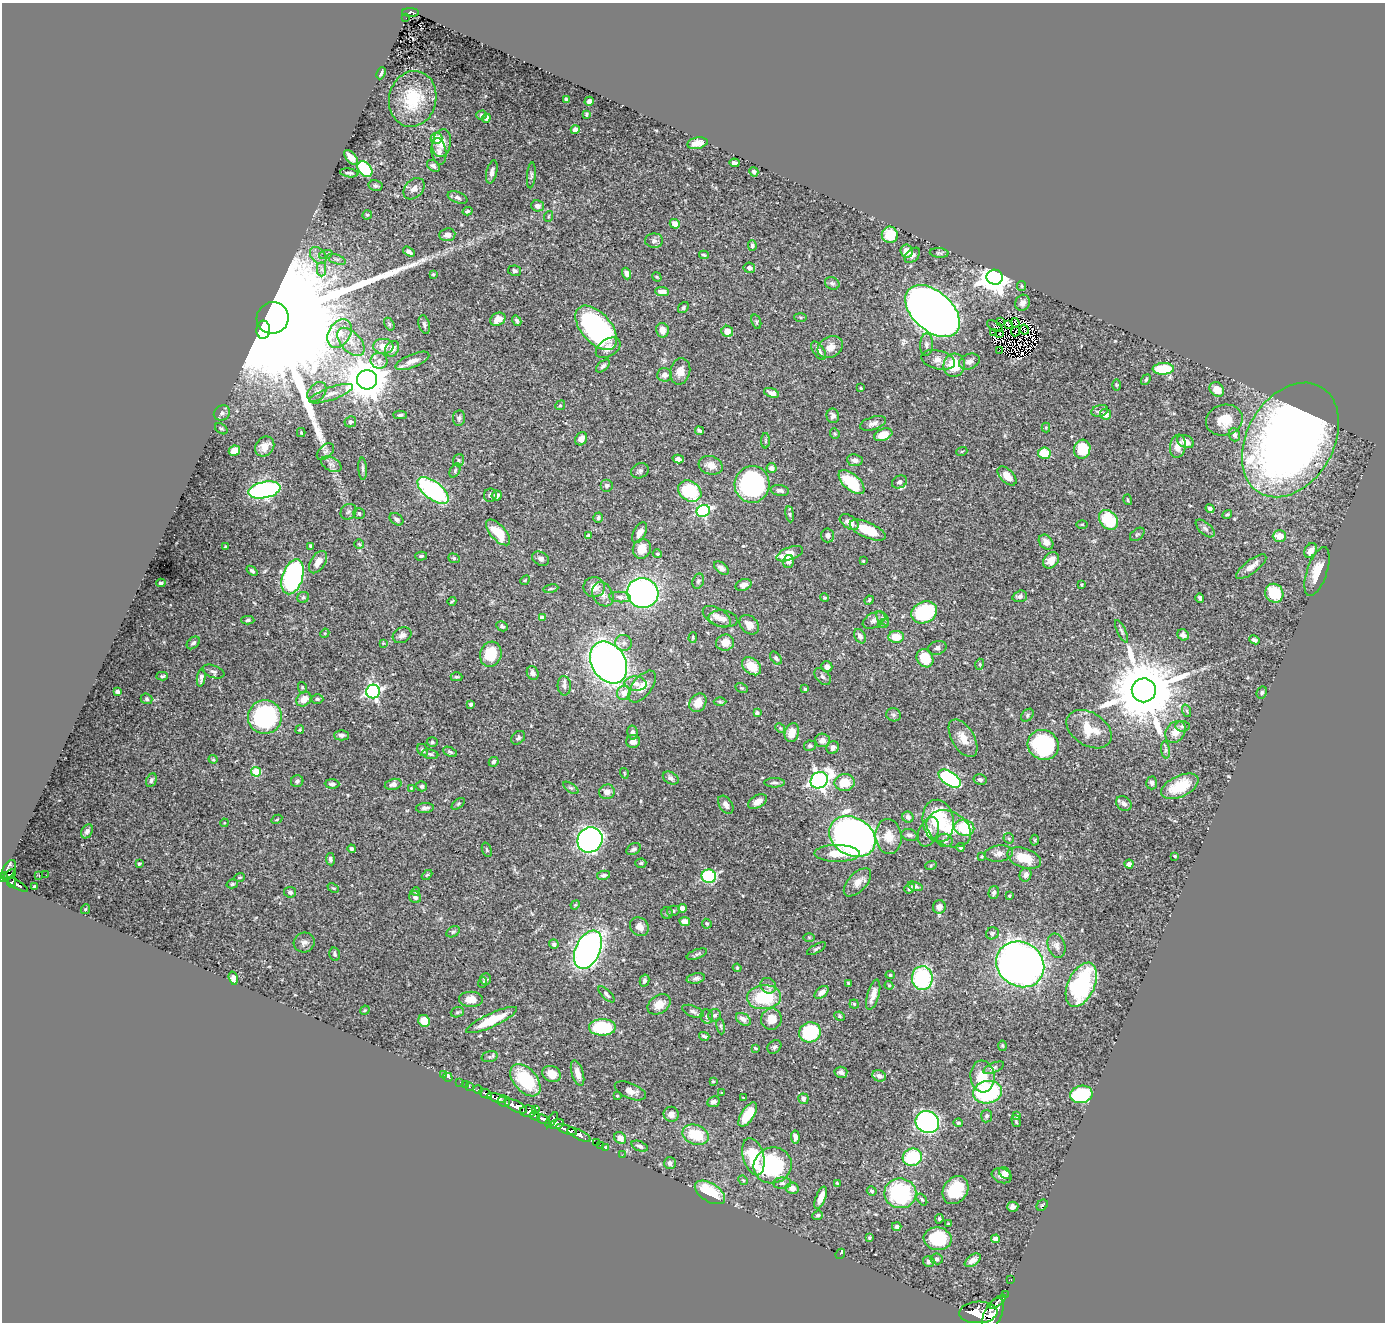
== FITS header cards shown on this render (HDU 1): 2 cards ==
NAXIS1  =                 1383
NAXIS2  =                 1320

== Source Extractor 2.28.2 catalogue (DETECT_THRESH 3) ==
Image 1383 x 1320 px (HDU 1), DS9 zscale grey, 1 PNG px = 1 image px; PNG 1387 x 1324 px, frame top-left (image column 1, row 1320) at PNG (2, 3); each listed source drawn as its Kron ellipse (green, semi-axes under 4 px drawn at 4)
Background 0.582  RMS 0.019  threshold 0.0577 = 3 sigma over >= 5 px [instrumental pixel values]
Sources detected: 524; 6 with non-positive FLUX_AUTO (blend fragments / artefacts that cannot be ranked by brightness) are neither listed nor drawn; of the other 518, the 500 brightest by FLUX_AUTO listed and drawn (18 fainter detections omitted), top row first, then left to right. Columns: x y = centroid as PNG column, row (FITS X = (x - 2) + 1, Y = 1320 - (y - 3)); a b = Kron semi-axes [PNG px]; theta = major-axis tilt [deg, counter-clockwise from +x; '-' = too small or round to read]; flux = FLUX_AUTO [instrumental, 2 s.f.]
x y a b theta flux
411 12 8 4 -2 150
406 18 2 2 - 6.8
381 73 6 3 65 2.9
413 99 28 23 77 56
566 99 3 3 - 2.2
589 101 5 4 - 5.3
586 114 4 3 - 1.6
482 115 5 4 - 2.2
486 118 4 4 - 3.7
575 130 4 4 - 6.4
436 138 6 5 - 17
442 143 14 9 81 15
697 143 10 5 9 11
439 151 13 7 -82 7.1
351 158 9 4 -48 12
734 163 5 4 - 4.3
433 166 7 5 -39 3.7
365 169 9 6 -50 77
492 172 12 5 77 5.6
754 172 5 4 - 3.1
349 173 9 4 -8 2.9
531 175 13 4 85 3.2
375 186 7 5 -11 3.3
414 189 12 9 46 7.8
458 197 10 5 -22 3.8
537 206 6 5 - 6.5
468 211 5 3 - 1.9
367 215 4 4 - 1.9
549 216 5 3 - 1.3
675 224 5 4 - 9
447 235 8 6 6 6.4
890 235 8 8 - 28
654 241 9 7 1 4.4
752 246 5 4 - 2.5
907 251 6 6 - 13
409 252 6 4 -33 4.4
939 253 9 5 -5 2.6
326 254 7 4 19 2.7
704 255 5 3 - 1.7
912 255 9 6 44 3.9
318 256 10 7 -47 6.9
337 259 10 4 -21 3.7
749 268 6 5 - 5.5
322 269 7 4 90 3.6
515 271 6 5 - 3
433 274 4 3 - 1.4
626 274 6 4 -70 4.7
657 277 5 3 - 1.5
995 277 8 7 - 2100
832 283 7 6 - 3.3
1022 286 5 4 - 1.8
662 292 7 4 -6 8.8
1023 303 8 7 - 6.8
683 308 6 4 52 2.2
933 311 32 19 -42 1900
800 317 6 4 -1 1.8
273 318 16 15 - 160000
498 319 8 6 27 13
517 321 5 3 - 2.5
1000 321 2 2 - 2100
756 322 7 4 -71 2.1
1015 323 5 2 - 2
389 324 7 4 -61 2.2
424 325 9 5 -75 3.4
1008 325 4 3 - 2.3
995 326 9 4 -31 6.1
596 328 26 15 -49 260
263 330 9 6 88 4600
662 330 7 6 - 9.7
1024 330 5 2 - 2
727 331 6 5 - 13
1016 331 5 2 - 2.3
993 332 2 2 - 150
339 333 15 11 59 18
1000 334 3 2 - 1.4
351 342 17 9 -47 14
926 345 11 6 88 5.3
383 346 10 7 -1 13
830 347 13 10 29 14
608 348 13 8 33 11
392 349 8 6 60 8.4
999 350 3 2 - 2.7
819 351 10 5 -57 6.8
938 360 17 9 -13 12
379 361 8 8 - 6.3
412 361 18 6 22 11
969 361 11 7 20 6.3
954 365 11 10 - 41
603 366 8 4 42 3.2
1163 369 11 5 1 57
680 371 13 10 75 11
665 375 7 6 - 6.8
367 380 10 9 - 4300
1146 380 6 4 51 2
1116 385 6 4 -89 1.5
861 388 3 3 - 1.7
1217 389 8 6 -47 13
317 392 11 8 46 7.3
771 393 8 4 -20 5.4
331 394 23 6 20 11
560 405 5 4 - 1.9
1100 411 8 6 16 4.4
222 413 8 7 - 3.9
1106 414 5 5 - 9.6
400 415 6 4 2 2.6
833 416 7 6 - 4.9
459 418 8 6 82 3.2
1224 420 18 15 16 26
350 422 6 5 - 3
873 423 13 6 17 6.7
1046 428 5 4 - 1.4
221 429 7 4 -37 2.1
699 431 4 3 - 2.9
301 432 4 4 - 1.1
835 433 5 4 - 1.8
883 435 9 6 21 22
1234 435 6 5 - 4.5
581 439 7 5 60 8.8
1290 440 61 43 60 1300
765 441 8 4 90 2.1
1185 441 9 6 -24 10
265 446 11 8 50 11
1178 446 12 8 81 9.7
1082 449 9 8 - 39
234 451 6 5 - 22
962 451 6 3 19 1.4
325 452 10 6 43 4.5
1044 453 6 5 - 28
678 459 5 4 - 4.9
458 460 6 5 - 2.8
855 460 8 6 -6 6.1
331 464 11 6 -28 5.2
711 465 12 9 -16 12
772 468 5 5 - 6.8
363 469 11 4 -86 3.2
455 470 7 5 64 2.7
640 471 9 7 26 3.7
1007 476 11 7 -45 16
852 482 16 8 -41 62
899 482 8 6 27 4.3
752 484 18 17 - 180
607 486 6 6 - 3.2
264 490 16 8 12 360
433 490 18 8 -37 200
780 490 9 5 -10 3.6
690 491 12 9 -33 89
490 495 6 6 - 3.8
497 495 5 5 - 4.5
1128 500 5 4 - 1.5
1210 509 5 4 - 3.4
703 511 7 6 - 150
348 512 8 7 - 4
359 513 6 5 - 3.8
790 514 8 4 -82 2.4
1227 514 5 4 - 1.8
598 518 5 4 - 2.6
397 519 7 5 -36 3.5
1108 520 11 8 -49 55
849 522 11 6 -34 12
1082 524 6 4 0 1.5
1205 528 11 6 -43 4
868 530 19 7 -24 39
498 532 16 7 -48 33
640 533 11 6 61 9
1137 534 8 5 37 2.5
828 535 7 6 - 5.6
588 536 3 3 - 3.1
1279 536 7 5 1 16
1046 542 8 6 -48 7.9
359 544 5 4 - 1.8
226 546 3 3 - 1.6
311 546 4 3 - 2.6
642 549 10 9 - 18
1311 551 8 5 61 8.8
657 554 4 4 - 1.7
790 554 14 6 21 23
421 556 6 4 15 2.2
454 558 6 4 -21 2
541 559 9 6 -29 4.8
1051 560 9 7 47 11
788 561 6 5 - 5.9
863 561 4 3 - 1.3
318 562 12 7 57 13
1251 567 18 6 37 12
721 568 8 5 -39 5.1
252 571 6 4 -39 2.5
1317 571 25 10 71 22
293 577 18 10 73 320
525 580 5 4 - 1.7
698 581 7 5 70 2.8
161 583 4 3 - 2.5
743 585 8 5 20 8.3
1082 585 3 2 - 1.1
594 587 10 10 - 15
551 589 7 3 9 1.9
643 593 16 14 -23 390
1274 593 10 9 - 49
603 594 13 10 -60 10
1020 596 7 5 16 4.2
303 597 6 5 - 2.4
620 597 11 5 -4 4.6
824 598 4 4 - 1.6
1200 598 4 3 - 2.8
869 600 5 4 - 1.7
452 601 4 2 - 1.7
924 612 13 10 25 110
717 617 15 8 -31 10
542 618 4 4 - 9.1
883 618 8 5 -51 3.5
723 619 14 8 -8 10
248 620 6 4 -2 2.8
874 620 12 7 27 5.4
883 624 5 3 - 1.4
749 625 11 8 -46 11
502 626 6 5 - 2.5
1121 631 12 4 -65 2.7
325 633 5 3 - 1.2
402 635 10 7 27 5.5
1183 635 6 5 - 5.2
860 636 8 5 -62 5.3
693 637 5 4 - 1.3
896 637 8 6 -1 23
1254 640 5 4 - 3.3
193 643 7 5 41 3.8
383 643 4 4 - 1.1
624 643 8 8 - 5.5
725 643 9 8 - 15
937 648 9 6 15 4.1
491 654 13 10 73 43
776 658 7 4 -50 3.1
925 658 9 8 - 34
609 662 22 16 -57 860
980 664 5 3 - 1.5
751 666 11 7 -40 29
827 667 5 5 - 7.2
213 672 11 6 -20 4
533 673 7 5 -69 4.9
162 676 6 4 2 2.1
823 676 10 6 -46 3.8
456 677 6 4 0 1.8
201 678 9 4 83 4.7
636 684 11 7 -3 9
564 686 10 6 -86 4.9
642 686 18 9 52 16
302 687 5 4 - 1.5
742 688 6 4 -26 1.9
805 689 4 4 - 1.6
1144 690 12 12 - 14000
373 691 7 6 - 340
117 692 4 4 - 3.2
1262 692 6 5 - 2.2
624 693 7 7 - 13
147 699 6 5 - 2.2
304 699 8 6 40 14
317 699 6 4 -2 2.3
720 702 6 4 -1 1.9
698 703 10 8 55 19
471 704 4 3 - 2.3
1187 711 6 4 -71 1.9
757 713 4 3 - 3.7
893 715 7 6 - 3.2
1027 715 7 5 45 2.5
265 717 17 17 - 180
1182 726 7 5 -6 2.9
780 728 5 4 - 1.6
1089 729 24 16 -32 35
300 730 4 4 - 1.8
1175 732 12 9 54 12
633 733 7 5 -78 5.2
792 733 9 7 74 16
342 735 7 5 0 4.3
518 738 8 6 42 3
963 738 21 11 -59 18
822 740 7 6 - 6.7
633 741 7 6 - 6.5
432 742 5 4 - 2.1
1043 745 16 14 -32 130
810 746 6 5 - 2.4
833 747 7 6 - 4.1
423 750 6 5 - 3
1165 750 8 4 -82 3
450 752 7 4 -24 2.3
430 754 8 5 -9 2.5
213 759 4 4 - 1.6
494 762 5 4 - 2.6
256 772 5 5 - 55
624 773 5 3 - 1.2
671 778 8 5 -31 3.8
950 779 12 6 -35 180
151 780 7 5 65 3.6
819 780 9 8 - 540
980 780 6 5 - 2.8
297 781 6 5 - 3.4
845 782 10 8 4 27
774 783 10 4 -1 3.7
1152 783 6 5 - 3.8
332 784 7 4 -3 3.4
393 784 8 5 13 5.6
421 786 5 5 - 2.8
1180 786 20 10 25 37
411 788 3 3 - 1.3
571 788 9 4 -35 2.3
607 792 8 7 - 7.4
758 802 10 6 31 10
458 804 7 4 36 1.9
1124 804 8 6 -37 4.9
726 805 10 6 -57 5.9
425 808 9 5 4 5
908 817 6 5 - 4.9
277 819 6 4 29 1.6
938 821 21 15 -82 75
224 823 4 4 - 1.1
964 828 10 8 -12 53
949 829 23 17 -27 33
87 831 7 5 62 4.4
928 832 15 9 68 13
909 835 8 5 -18 4.4
852 836 24 19 -30 990
888 837 17 13 -84 20
1009 838 5 4 - 2.1
590 840 13 12 - 440
945 840 8 6 -16 4.8
1035 840 5 3 - 1.5
961 847 4 4 - 4.3
352 849 4 3 - 2.8
633 849 8 5 32 3.8
487 850 7 4 -72 2.1
837 853 22 8 0 26
999 853 14 8 8 8.1
982 856 3 3 - 1.1
1175 856 3 3 - 1.4
1024 858 17 9 -19 31
330 859 6 4 -82 3.9
641 863 5 4 - 2
139 864 3 3 - 1.6
1129 864 4 4 - 4.8
931 865 6 4 20 1.4
9 870 11 6 64 200
10 874 7 3 33 200
39 875 3 2 - 1.7
46 875 3 2 - 2.4
427 875 6 3 43 1.5
604 875 7 4 10 3
1026 875 7 6 - 5.3
709 876 7 6 - 100
3 877 5 4 - 350
239 877 5 3 - 1.5
12 882 6 3 78 170
857 882 17 9 47 14
232 884 6 4 15 2
17 885 12 4 -31 220
915 886 8 4 -16 3
35 887 3 3 - 3.3
333 888 6 4 -24 1.6
910 888 6 4 37 2.8
416 891 4 4 - 1.7
290 892 6 5 - 3.5
994 892 6 5 - 3.1
1009 896 3 3 - 1.4
415 897 6 5 - 5.2
575 905 5 4 - 1.4
939 907 7 6 - 8
682 908 4 4 - 9.4
86 909 5 3 - 1.2
673 911 6 5 - 2.5
667 913 6 5 - 2.1
685 921 5 4 - 7
707 924 5 4 - 1.9
639 927 10 8 -45 10
453 932 7 5 30 2.4
992 933 6 6 - 2.9
809 937 6 4 -1 1.3
304 942 10 9 - 5.8
554 944 5 4 - 3.5
1056 946 12 8 -71 7.4
816 949 10 3 29 2
588 950 20 12 65 590
335 954 7 5 -76 2.9
697 954 11 4 19 3.1
1020 964 25 22 -33 1000
737 968 4 4 - 1.3
890 975 4 4 - 2.1
233 978 7 4 -74 5
696 978 9 5 11 4.1
922 978 12 10 -89 140
486 979 6 5 - 2.6
644 981 6 5 - 3.4
483 983 5 4 - 1.4
848 983 4 3 - 1.8
889 985 4 4 - 1.5
1081 985 24 13 65 160
768 986 8 7 - 4.7
822 992 8 5 38 6.4
607 994 10 4 -45 3.5
873 995 16 6 74 12
764 997 17 12 4 71
471 999 12 7 -1 17
659 1004 12 9 34 14
854 1004 4 4 - 2.1
365 1010 5 3 - 1.3
693 1011 11 5 -22 4.1
457 1012 6 5 - 2.4
715 1015 6 6 - 3
840 1016 5 4 - 1.9
707 1017 7 6 - 3.6
743 1019 8 5 -33 6.8
771 1019 10 10 - 17
492 1020 28 6 25 40
424 1021 6 5 - 25
721 1026 8 4 -81 2.3
602 1027 13 8 0 83
810 1032 11 10 - 110
704 1036 5 3 - 2.5
1002 1046 5 4 - 1.4
774 1047 8 6 47 3.1
755 1048 3 2 - 1.3
490 1057 8 5 17 2.7
994 1068 11 5 24 3.7
841 1072 6 5 - 4.2
578 1073 13 6 -73 11
552 1074 9 8 - 13
443 1075 2 2 - 4.8
879 1076 7 5 -25 6.2
982 1076 16 12 -85 30
448 1077 5 3 - 19
525 1080 19 11 -49 73
713 1081 3 2 - 1.1
460 1082 2 2 - 9.1
465 1085 2 2 - 8.5
469 1086 4 3 - 58
478 1090 4 3 - 130
630 1091 16 7 -22 10
987 1092 14 11 9 140
722 1093 3 3 - 1.2
485 1094 7 3 -25 240
1081 1094 11 8 11 96
617 1096 3 3 - 1.1
496 1098 10 4 -17 860
743 1098 3 2 - 1.2
803 1099 5 5 - 3.7
504 1101 6 5 - 370
714 1102 6 5 - 3.9
516 1106 12 5 -27 1800
535 1110 3 2 - 17
528 1111 8 5 1 790
671 1114 7 7 - 7.7
748 1115 14 6 57 31
535 1116 5 3 - 270
987 1116 6 5 - 2.9
1017 1116 4 3 - 2.1
544 1119 7 4 -18 450
552 1120 9 3 53 370
1016 1121 6 3 -74 1.9
927 1122 12 11 - 320
958 1123 5 4 - 2.4
557 1124 8 5 17 230
566 1130 11 4 -21 1200
579 1135 13 4 -26 1200
696 1135 14 9 -20 42
795 1137 7 4 -85 5.4
620 1138 6 5 - 10
596 1143 4 3 - 32
600 1145 2 2 - 13
640 1146 9 5 -22 3.8
605 1148 3 3 - 24
622 1155 2 2 - 11
753 1157 19 10 -75 61
912 1157 10 8 17 71
670 1163 6 6 - 4.1
773 1165 19 18 - 120
1005 1173 7 5 -41 5
1002 1176 10 7 -19 8
743 1180 5 4 - 1.5
782 1183 9 5 1 3.7
837 1183 4 2 - 1.2
792 1188 6 5 - 8.6
955 1190 15 11 55 42
872 1191 5 4 - 2.4
710 1192 17 9 -32 52
900 1193 16 15 - 130
821 1198 12 5 69 14
922 1199 7 4 -52 2.1
1042 1205 6 5 - 1.8
1013 1207 5 5 - 4.1
818 1215 5 4 - 2.5
939 1219 4 3 - 1.9
948 1224 3 3 - 1.4
897 1226 5 4 - 3.9
869 1238 4 3 - 1.8
938 1239 14 11 -8 61
995 1239 4 4 - 5.6
840 1254 5 3 - 9.4
936 1259 6 5 - 2.8
973 1260 9 5 36 6.6
929 1261 6 5 - 3.3
1011 1280 3 2 - 15
1005 1294 2 2 - 9.2
998 1302 10 4 39 230
978 1312 19 11 3 4500
993 1314 17 9 65 3600
At the frame edge (FLAGS 8, measured only in part): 2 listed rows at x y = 3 877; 993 1314
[18 fainter detections neither listed nor drawn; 6 non-positive-flux detections neither listed nor drawn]